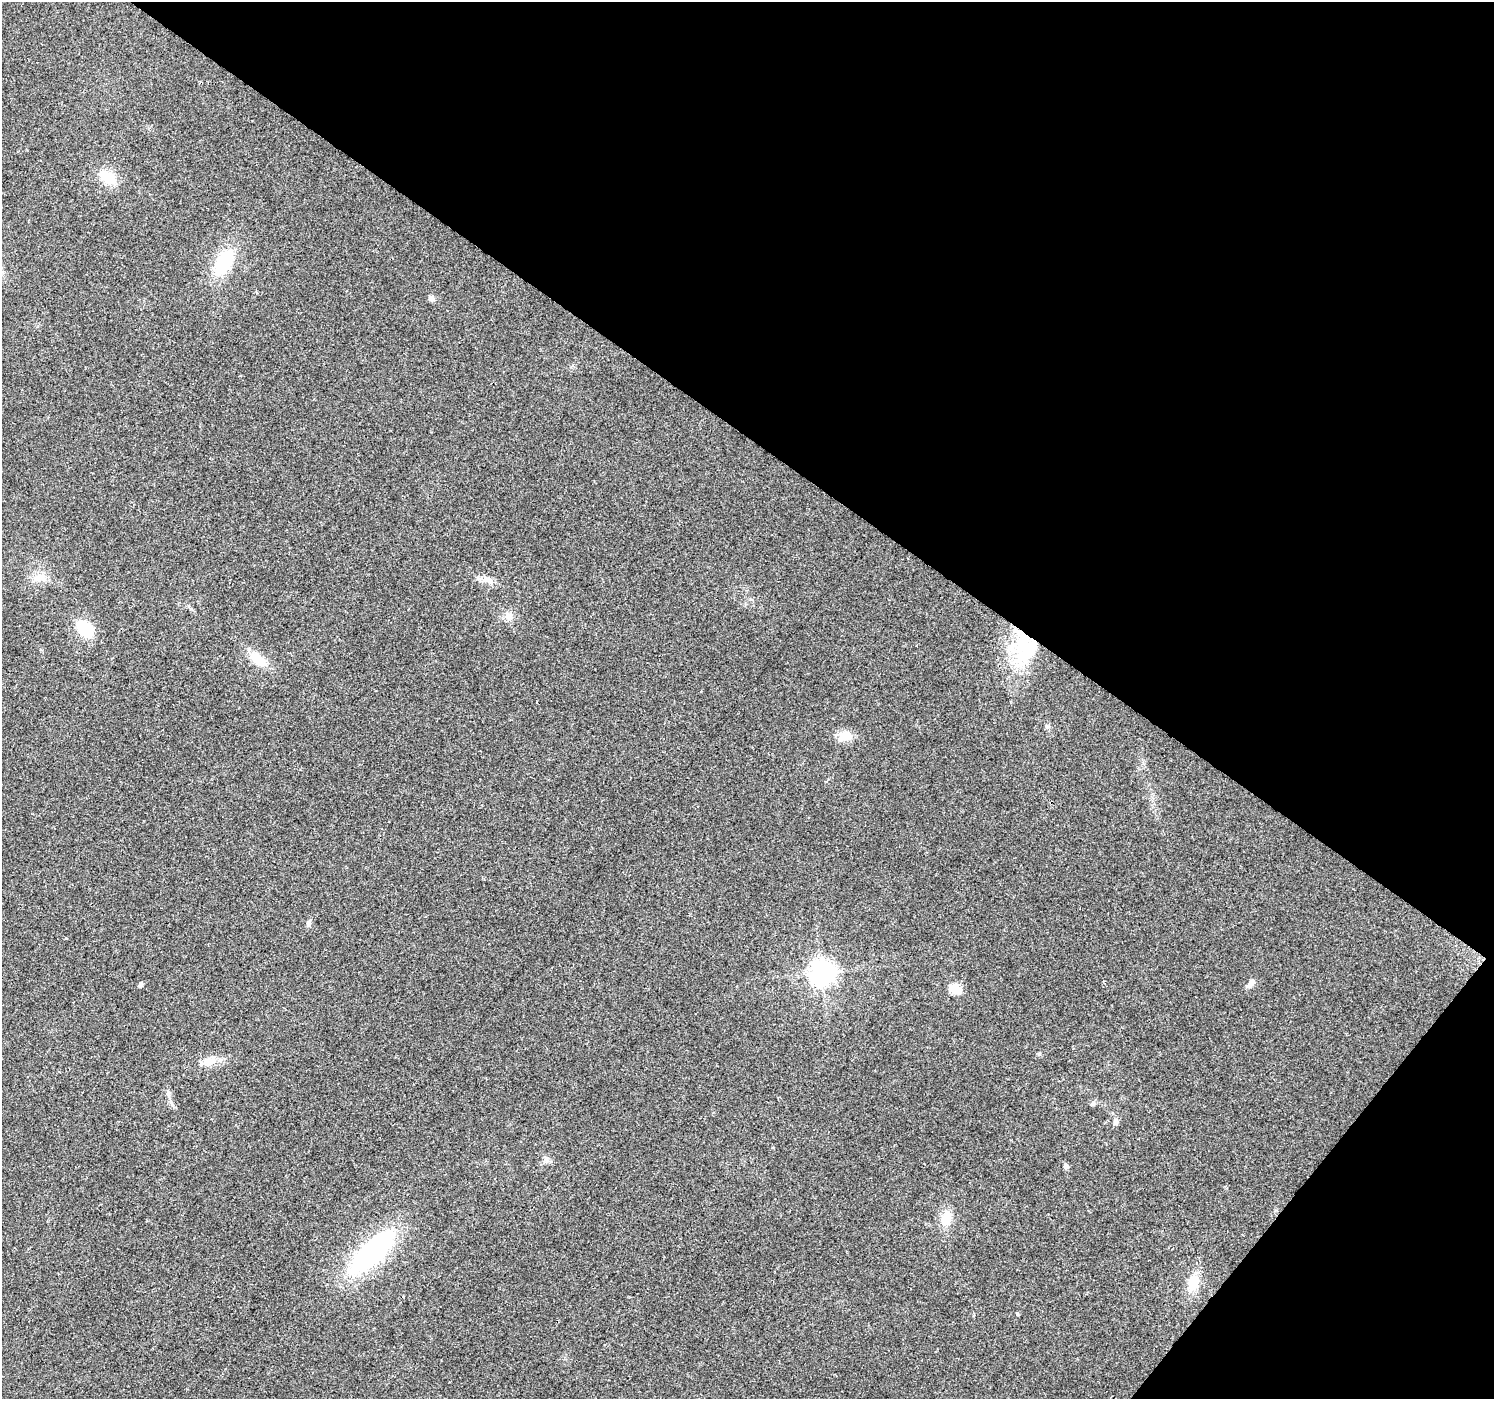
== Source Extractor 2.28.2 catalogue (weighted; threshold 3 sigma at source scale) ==
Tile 8 of 4 x 4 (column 4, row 2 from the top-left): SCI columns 4477-5968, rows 2973-4369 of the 5973 x 6011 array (HDU 1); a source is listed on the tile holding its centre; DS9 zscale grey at full resolution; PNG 1496 x 1401 px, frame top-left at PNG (2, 2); no overlay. Shown black and unused: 35% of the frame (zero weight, under 2 of 3 exposures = <1% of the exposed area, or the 3 px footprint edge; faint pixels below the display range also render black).
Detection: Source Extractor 2.28.2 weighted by HDU 2 'WHT'; one run over the whole footprint, this tile lists its part. Background 0.0862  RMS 0.0092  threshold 0.0414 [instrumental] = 3 sigma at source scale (4.5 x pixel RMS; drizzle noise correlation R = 1.50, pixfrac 1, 0.0396/0.0396 arcsec/px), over >= 5 px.
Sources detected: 27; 1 inside a brighter object's white glare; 1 cosmic-ray / hot-pixel residue — not listed; the other 25 listed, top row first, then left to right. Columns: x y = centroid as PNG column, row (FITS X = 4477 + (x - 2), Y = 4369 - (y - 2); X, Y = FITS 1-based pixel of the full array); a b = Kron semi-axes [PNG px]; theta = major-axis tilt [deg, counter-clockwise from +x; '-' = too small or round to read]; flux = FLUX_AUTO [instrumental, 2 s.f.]
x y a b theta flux
107 177 22 11 -39 21
223 262 27 16 59 46
431 298 6 5 - 4.3
40 577 21 8 11 9.1
490 581 13 7 -54 4.7
508 616 11 9 -44 5.5
84 628 17 12 -48 34
1022 643 59 22 85 72
257 659 23 12 -38 17
844 736 17 12 19 13
309 923 9 6 75 2.6
66 938 3 2 - 0.82
822 972 8 8 - 780
1251 983 13 6 44 4.7
141 984 6 5 - 2.2
955 989 6 5 - 58
1039 1054 6 4 62 1.5
209 1061 18 11 10 11
168 1093 10 4 -77 2.3
1093 1104 7 5 7 1.8
1115 1122 11 6 74 3
1066 1166 6 6 - 2.7
946 1218 16 12 76 15
372 1252 45 18 43 180
1193 1282 20 13 71 18
Overlapping masked pixels (flux is a lower limit): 1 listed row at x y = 1022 643
Unlisted compact peaks at least as high as the median listed source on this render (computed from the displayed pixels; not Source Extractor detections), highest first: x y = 1017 1314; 1046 726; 545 1160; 191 609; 750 599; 773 1147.